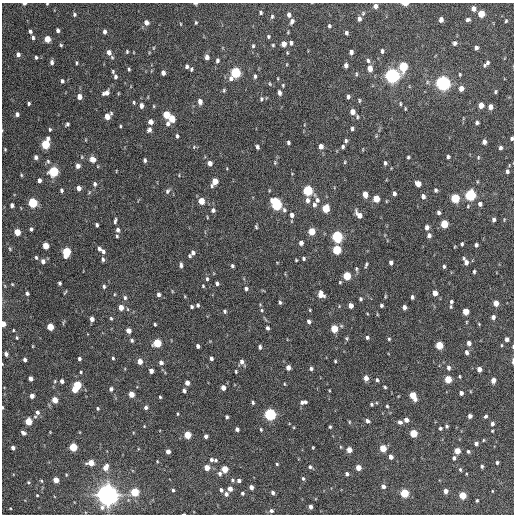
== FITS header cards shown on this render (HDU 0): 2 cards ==
NAXIS1  =                  512 / Axis length
NAXIS2  =                  512 / Axis length

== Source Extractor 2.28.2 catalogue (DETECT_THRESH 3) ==
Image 512 x 512 px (HDU 0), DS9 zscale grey, 1 PNG px = 1 image px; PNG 516 x 516 px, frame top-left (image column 1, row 512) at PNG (2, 3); no overlay
Background 1040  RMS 32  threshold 97.1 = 3 sigma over >= 5 px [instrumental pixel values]
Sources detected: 380; all 380 listed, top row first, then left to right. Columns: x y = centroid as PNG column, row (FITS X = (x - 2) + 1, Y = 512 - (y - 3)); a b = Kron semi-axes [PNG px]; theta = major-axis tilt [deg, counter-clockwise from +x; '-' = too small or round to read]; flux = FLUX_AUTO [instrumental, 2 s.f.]
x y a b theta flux
24 4 4 2 - 4.8e+03
47 4 3 3 - 1.9e+03
195 4 5 3 - 3.1e+03
405 4 5 3 - 2.0e+04
375 6 5 4 - 9.3e+03
473 9 5 5 - 1.3e+04
261 13 4 4 - 3.1e+03
363 13 6 4 69 3.0e+03
74 14 5 4 - 3.5e+03
481 14 5 4 - 4.6e+04
289 15 5 4 - 7.1e+03
272 16 6 4 84 3.4e+03
359 19 5 4 - 7.1e+03
441 20 5 4 - 1.1e+04
468 20 5 4 - 5.1e+03
292 21 6 4 66 7.4e+03
506 21 4 3 - 2.7e+03
146 22 6 5 - 1.1e+04
196 23 4 3 - 2.5e+03
181 24 4 3 - 1.5e+03
329 26 4 3 - 3.3e+03
58 30 4 4 - 6.0e+03
30 31 4 4 - 4.6e+03
105 32 5 3 - 7.5e+03
288 32 5 3 - 1.9e+03
346 33 4 3 - 4.6e+03
268 36 5 4 - 3.1e+03
33 38 4 4 - 4.5e+03
47 39 5 4 - 3.1e+04
291 43 5 4 - 4.9e+03
455 43 6 5 - 6.0e+03
284 44 5 4 - 1.4e+04
61 45 4 4 - 2.6e+03
273 45 4 4 - 2.3e+03
253 46 5 4 - 2.9e+03
153 48 5 3 - 1.8e+03
476 48 4 4 - 5.8e+03
382 51 5 4 - 4.7e+03
109 52 7 6 - 1.1e+04
127 52 4 3 - 2.5e+03
351 52 4 4 - 7.6e+03
18 54 4 4 - 7.6e+03
36 57 4 4 - 3.4e+03
207 57 6 4 -89 1.0e+04
217 60 6 4 78 5.2e+03
368 60 6 5 - 4.6e+03
52 62 5 4 - 6.3e+03
487 62 7 5 56 6.6e+03
77 63 4 3 - 2.6e+03
287 64 4 2 - 1.6e+03
346 65 5 4 - 6.9e+03
187 66 4 3 - 5.0e+03
403 66 6 5 - 1.2e+05
370 68 6 5 - 1.6e+04
129 69 4 3 - 2.7e+03
192 69 4 3 - 6.7e+03
113 71 4 3 - 2.7e+03
163 73 5 4 - 9.0e+03
235 73 7 5 62 1.9e+05
356 74 5 3 - 2.5e+03
460 74 4 3 - 2.3e+03
115 76 5 4 - 4.9e+03
255 76 5 4 - 3.8e+03
392 76 6 6 - 7.9e+05
62 81 5 4 - 4.5e+03
443 83 6 6 - 7.5e+05
270 84 6 4 -59 2.5e+03
283 85 4 3 - 2.2e+03
461 88 5 4 - 1.4e+04
224 90 6 4 -72 3.1e+03
495 92 4 3 - 2.8e+03
106 93 8 5 23 1.1e+04
279 93 5 4 - 7.3e+03
79 97 5 4 - 1.5e+04
348 97 5 3 - 4.9e+03
261 99 6 5 - 4.0e+03
359 100 5 3 - 2.4e+03
200 101 6 4 -82 1.1e+04
134 102 5 3 - 2.6e+03
29 103 3 3 - 3.3e+03
400 104 4 2 - 2.3e+03
481 105 5 4 - 2.1e+04
141 106 6 4 -87 9.9e+03
154 106 5 3 - 1.9e+03
490 107 5 4 - 1.2e+04
405 109 4 2 - 1.9e+03
352 112 5 4 - 1.6e+04
17 114 4 4 - 6.6e+03
166 115 5 5 - 5.3e+04
107 116 6 4 47 2.3e+04
357 117 6 4 83 2.9e+03
172 119 5 4 - 3.4e+04
151 122 5 5 - 1.1e+04
477 122 4 3 - 4.1e+03
67 124 4 3 - 4.3e+03
168 124 6 5 - 7.3e+03
120 126 3 3 - 2.1e+03
352 128 4 3 - 4.3e+03
50 130 4 3 - 2.7e+03
149 130 6 4 65 7.4e+03
177 136 5 3 - 3.6e+03
376 136 4 4 - 2.0e+03
512 138 4 3 - 3.9e+03
346 141 5 4 - 4.2e+03
288 142 4 3 - 4.0e+03
484 142 5 4 - 1.0e+04
45 144 7 5 74 1.1e+05
321 146 5 4 - 1.1e+04
194 147 6 4 46 2.4e+03
257 147 4 3 - 4.8e+03
343 147 4 3 - 4.0e+03
500 148 5 4 - 5.3e+03
5 149 3 3 - 1.8e+03
36 157 5 4 - 5.8e+03
408 157 3 3 - 2.7e+03
448 157 4 3 - 4.5e+03
478 157 6 4 72 2.7e+03
92 159 6 5 - 1.8e+04
145 160 5 3 - 4.4e+03
48 161 6 4 -68 3.9e+03
345 162 4 4 - 2.1e+03
210 163 5 4 - 1.1e+04
275 163 6 5 - 2.6e+03
385 163 5 4 - 4.2e+03
78 166 5 4 - 8.7e+03
53 171 5 5 - 1.7e+05
507 171 5 4 - 5.7e+03
21 175 4 4 - 2.2e+03
39 180 4 3 - 7.1e+03
215 182 7 4 63 3.1e+04
95 184 6 4 -87 4.9e+03
418 184 5 4 - 1.9e+04
79 188 5 4 - 1.1e+04
61 190 4 3 - 3.9e+03
435 190 5 4 - 3.9e+03
167 191 8 6 61 5.4e+03
308 191 6 5 - 1.6e+05
394 193 5 3 - 6.0e+03
365 194 5 4 - 2.0e+04
470 195 6 5 - 2.4e+05
423 196 6 5 - 7.7e+03
455 198 5 5 - 9.8e+04
376 199 5 4 - 3.9e+04
307 200 7 5 -90 8.6e+03
317 200 8 6 -89 7.1e+03
201 201 5 4 - 3.2e+04
386 201 4 3 - 1.5e+03
33 203 5 5 - 1.4e+05
276 204 7 5 -66 2.3e+05
480 204 5 4 - 6.7e+03
12 205 4 4 - 7.0e+03
314 205 7 5 -87 5.9e+03
468 206 5 4 - 2.0e+03
326 208 5 5 - 6.5e+04
213 210 6 5 - 5.7e+03
284 210 7 5 -72 5.1e+03
439 213 4 4 - 5.2e+03
292 215 6 5 - 8.0e+03
359 215 9 5 -51 1.6e+04
207 217 4 3 - 1.7e+03
494 220 4 3 - 6.0e+03
115 221 7 3 80 4.1e+03
444 224 5 5 - 6.7e+04
97 225 4 3 - 4.6e+03
256 227 5 4 - 2.8e+03
427 227 5 4 - 8.9e+03
31 229 4 4 - 4.8e+03
118 230 6 5 - 6.0e+03
312 231 5 5 - 4.1e+04
17 232 5 4 - 3.1e+04
429 235 5 5 - 6.8e+03
117 236 4 4 - 2.5e+03
337 237 6 5 - 2.4e+05
301 243 5 4 - 8.6e+03
462 244 4 3 - 3.2e+03
476 245 4 3 - 5.2e+03
45 246 5 4 - 3.0e+04
10 249 5 4 - 2.1e+03
99 249 5 4 - 5.5e+03
337 250 5 5 - 1.0e+05
103 251 6 5 - 5.5e+03
66 252 6 5 - 1.0e+05
193 253 5 4 - 6.9e+03
189 256 4 3 - 2.6e+03
36 257 5 4 - 3.0e+03
303 258 4 4 - 3.4e+03
103 259 6 4 -80 4.5e+03
296 260 3 3 - 2.2e+03
43 261 6 5 - 8.9e+03
277 262 4 3 - 1.5e+03
466 262 7 4 -60 1.2e+04
391 263 4 4 - 7.5e+03
181 265 6 4 -88 5.8e+03
366 265 7 3 71 3.5e+03
232 266 4 3 - 4.1e+03
444 266 4 3 - 3.7e+03
356 269 7 4 -71 3.3e+03
474 271 4 3 - 3.4e+03
347 276 5 5 - 7.3e+04
207 279 6 4 -77 3.5e+03
340 282 4 4 - 2.2e+03
59 283 4 3 - 4.0e+03
217 283 4 3 - 4.7e+03
12 284 4 3 - 1.9e+03
5 286 5 3 - 2.0e+03
104 286 5 4 - 4.1e+03
203 286 3 3 - 2.0e+03
246 288 5 4 - 4.8e+03
172 291 5 3 - 1.6e+03
65 292 7 2 56 2.1e+03
27 293 4 4 - 5.1e+03
435 293 5 4 - 1.8e+04
115 294 5 3 - 1.8e+03
158 294 5 4 - 5.7e+03
321 295 6 5 - 2.1e+04
412 297 4 3 - 4.3e+03
125 298 6 5 - 4.6e+03
360 299 4 3 - 3.5e+03
280 302 5 4 - 3.6e+03
451 302 7 5 74 5.3e+03
496 303 5 4 - 2.0e+04
198 305 4 3 - 3.4e+03
381 305 3 3 - 3.7e+03
351 306 5 4 - 1.2e+04
121 307 5 4 - 1.9e+04
192 307 4 3 - 3.6e+03
404 307 4 4 - 9.1e+03
262 310 5 4 - 2.7e+03
310 310 4 3 - 1.8e+03
225 311 5 4 - 3.6e+03
466 311 5 4 - 3.6e+04
377 314 4 3 - 1.6e+03
493 317 4 4 - 8.0e+03
111 318 5 4 - 2.7e+03
92 319 4 4 - 1.0e+04
309 321 5 4 - 6.2e+03
63 322 8 2 69 2.1e+03
3 324 5 3 - 1.8e+04
155 324 3 2 - 2.5e+03
50 327 5 4 - 4.2e+04
267 328 4 3 - 5.3e+03
334 329 5 4 - 4.8e+04
13 330 4 3 - 1.9e+03
128 331 4 4 - 1.4e+04
367 337 4 4 - 4.2e+03
17 338 5 4 - 2.8e+03
347 338 5 4 - 2.6e+03
389 339 4 4 - 2.6e+03
507 339 4 4 - 7.2e+03
132 340 5 4 - 3.5e+03
157 343 5 5 - 8.0e+04
469 343 4 4 - 1.0e+04
439 345 5 5 - 6.1e+04
501 345 4 3 - 1.8e+03
198 346 4 3 - 5.8e+03
260 347 5 4 - 4.5e+03
513 347 4 2 - 2.1e+03
466 352 6 5 - 6.1e+03
6 354 4 4 - 7.0e+03
113 358 4 3 - 2.7e+03
211 358 4 3 - 5.8e+03
79 359 3 3 - 4.4e+03
25 360 3 3 - 5.3e+03
140 361 5 4 - 1.7e+04
335 361 3 3 - 2.4e+03
513 361 7 3 89 3.3e+03
242 362 7 5 -65 9.0e+03
161 363 5 5 - 7.5e+03
288 368 5 4 - 1.1e+04
448 368 6 5 - 6.2e+03
311 369 4 4 - 4.5e+03
479 369 4 4 - 1.3e+04
151 371 4 4 - 1.0e+04
236 371 3 2 - 2.3e+03
81 372 3 3 - 2.3e+03
460 376 6 3 -82 2.3e+03
31 378 4 4 - 9.8e+03
366 378 5 4 - 1.4e+04
448 379 5 4 - 5.2e+04
377 380 4 4 - 3.9e+03
493 380 5 4 - 1.4e+04
55 381 4 4 - 2.2e+03
62 381 4 4 - 7.2e+03
187 383 4 4 - 1.2e+04
284 384 4 3 - 1.8e+03
77 385 6 5 - 8.0e+04
385 387 4 2 - 2.6e+03
223 388 5 4 - 1.5e+04
74 389 5 4 - 2.5e+04
111 389 5 5 - 5.3e+03
184 391 4 3 - 5.8e+03
461 393 4 4 - 8.3e+03
131 394 5 4 - 2.5e+04
32 396 4 4 - 1.3e+04
413 396 7 4 -63 4.7e+04
160 397 3 3 - 2.6e+03
55 400 5 4 - 2.7e+04
303 402 8 4 11 7.3e+03
253 403 4 3 - 3.7e+03
371 404 4 4 - 3.1e+03
387 406 3 3 - 2.4e+03
2 407 4 2 - 1.9e+03
146 407 4 4 - 5.9e+03
98 408 4 3 - 2.8e+03
37 412 7 6 - 8.4e+03
178 414 4 3 - 2.0e+03
270 414 5 5 - 3.4e+05
470 416 4 4 - 7.9e+03
486 416 5 4 - 3.6e+03
227 417 4 3 - 4.1e+03
406 420 5 4 - 1.1e+04
28 421 5 4 - 4.6e+04
367 421 5 4 - 5.8e+03
349 422 5 3 - 2.2e+03
400 422 5 4 - 5.6e+03
492 424 5 4 - 5.7e+03
144 426 4 3 - 1.6e+03
447 426 4 4 - 3.5e+03
330 427 4 4 - 2.7e+03
440 428 4 3 - 3.5e+03
237 429 4 4 - 6.4e+03
261 429 4 3 - 2.5e+03
492 431 3 3 - 1.9e+03
50 432 3 2 - 1.4e+03
23 433 5 4 - 6.8e+03
413 433 5 4 - 7.1e+04
187 435 5 4 - 5.1e+04
206 436 4 4 - 7.3e+03
483 440 4 3 - 2.0e+03
476 443 4 4 - 7.0e+03
73 447 5 4 - 8.1e+04
313 447 3 2 - 1.9e+03
13 448 4 3 - 7.2e+03
383 448 5 4 - 4.5e+04
349 450 5 4 - 1.9e+04
168 451 4 4 - 1.1e+04
457 451 4 4 - 2.8e+04
468 451 3 3 - 4.0e+03
391 457 4 4 - 1.1e+04
454 458 5 4 - 5.9e+03
211 460 6 5 - 5.0e+03
216 460 5 4 - 3.1e+03
157 461 4 2 - 1.6e+03
91 463 5 4 - 2.8e+04
497 463 3 3 - 3.8e+03
277 464 3 3 - 2.2e+03
482 466 3 3 - 3.6e+03
105 467 6 5 - 1.9e+04
207 467 4 4 - 2.2e+04
310 467 5 4 - 3.8e+03
358 467 4 4 - 2.1e+04
225 469 5 4 - 3.9e+04
460 469 5 4 - 3.1e+03
220 474 5 5 - 5.6e+03
347 474 4 4 - 5.2e+03
303 478 5 4 - 3.1e+03
56 480 4 4 - 2.2e+04
232 480 5 4 - 3.1e+03
239 480 4 4 - 5.9e+03
41 481 5 4 - 2.7e+03
28 482 5 4 - 3.2e+03
383 486 4 4 - 8.4e+03
251 487 4 4 - 9.5e+03
230 489 4 4 - 1.2e+04
173 490 4 3 - 3.2e+03
221 490 4 3 - 4.6e+03
445 491 4 4 - 1.1e+04
492 491 3 2 - 1.4e+03
134 492 5 5 - 8.5e+04
242 493 4 4 - 3.5e+03
273 493 4 3 - 5.7e+03
404 493 5 5 - 9.3e+04
226 494 5 4 - 6.7e+03
37 495 3 3 - 1.9e+03
107 495 8 8 - 1.6e+06
462 495 5 4 - 4.9e+04
477 500 3 3 - 2.7e+03
310 507 4 3 - 8.2e+03
10 508 4 3 - 1.8e+03
271 511 5 4 - 5.1e+03
At the frame edge (FLAGS 8, measured only in part): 9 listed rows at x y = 24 4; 47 4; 195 4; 405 4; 512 138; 3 324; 513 347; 513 361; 2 407